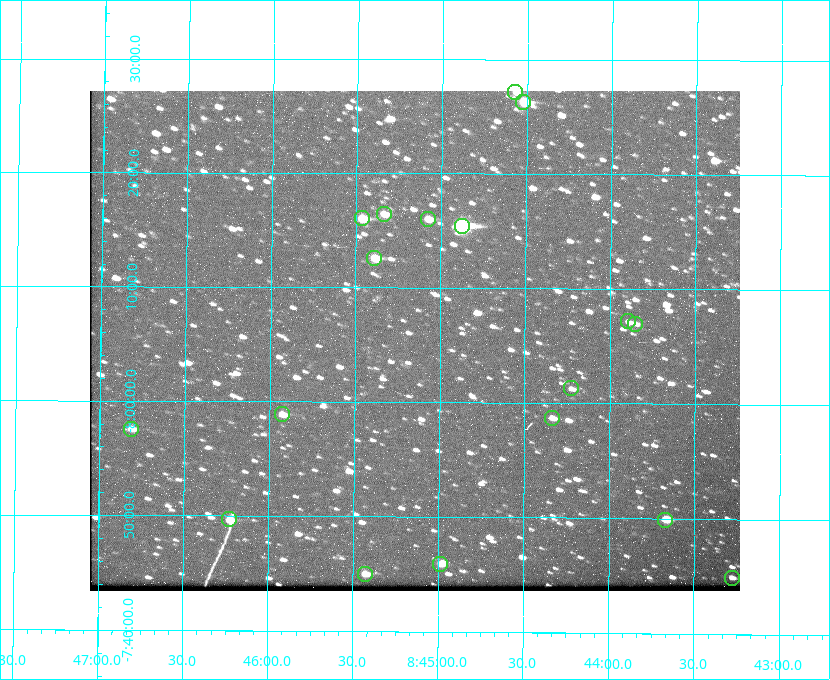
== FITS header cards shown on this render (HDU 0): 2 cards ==
NAXIS1  =                  650 / Width of table row in bytes
NAXIS2  =                  500 / Number of rows in table

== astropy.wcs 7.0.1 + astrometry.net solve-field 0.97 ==
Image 650 x 500 px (HDU 0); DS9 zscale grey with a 90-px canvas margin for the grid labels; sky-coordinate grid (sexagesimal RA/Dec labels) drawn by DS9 from the SOLVED WCS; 18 Tycho-2 reference stars matched to detected sources circled (green)
Header WCS: none
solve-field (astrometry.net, Tycho-2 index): SOLVED blind (the file carries no WCS)
Solved WCS: RA---TAN-SIP/DEC--TAN-SIP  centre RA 08:45:09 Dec -08:05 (131.29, -8.09 deg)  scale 5.25 arcsec/px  FOV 56.9' x 43.7'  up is +179 deg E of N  parity flipped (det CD > 0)
(file carries no celestial WCS; the grid is the blind solution)
Tycho-2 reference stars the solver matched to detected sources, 18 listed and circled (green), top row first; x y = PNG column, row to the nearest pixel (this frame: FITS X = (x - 90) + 1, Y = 500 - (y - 91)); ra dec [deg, ICRS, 3 dp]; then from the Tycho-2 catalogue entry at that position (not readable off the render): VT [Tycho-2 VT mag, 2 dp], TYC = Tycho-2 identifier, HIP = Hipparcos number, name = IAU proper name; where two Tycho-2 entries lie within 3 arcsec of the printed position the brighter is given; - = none
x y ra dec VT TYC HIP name
515 92 131.142 -8.452 11.09 5442-980-1 - -
523 102 131.131 -8.438 9.34 5442-845-1 - -
384 214 131.335 -8.274 10.98 5442-594-1 - -
362 218 131.367 -8.267 10.01 5442-454-1 - -
428 219 131.270 -8.267 10.78 5442-693-1 - -
462 226 131.219 -8.257 7.68 5442-1112-1 42924 -
374 258 131.348 -8.210 9.85 5442-617-1 - -
628 321 130.974 -8.119 12.03 5442-588-1 - -
635 324 130.964 -8.116 12.42 5442-381-1 - -
571 388 131.057 -8.021 12.20 5442-277-1 - -
282 414 131.481 -7.982 10.84 5442-1444-1 - -
552 418 131.085 -7.979 12.05 5442-273-1 - -
131 429 131.703 -7.959 11.45 5442-1027-1 - -
229 519 131.557 -7.828 10.76 5442-1179-1 - -
665 520 130.917 -7.832 10.58 5442-498-1 - -
440 564 131.247 -7.766 11.19 5442-426-1 - -
365 574 131.357 -7.750 10.86 5442-458-1 - -
732 578 130.819 -7.748 12.22 5442-892-1 - -